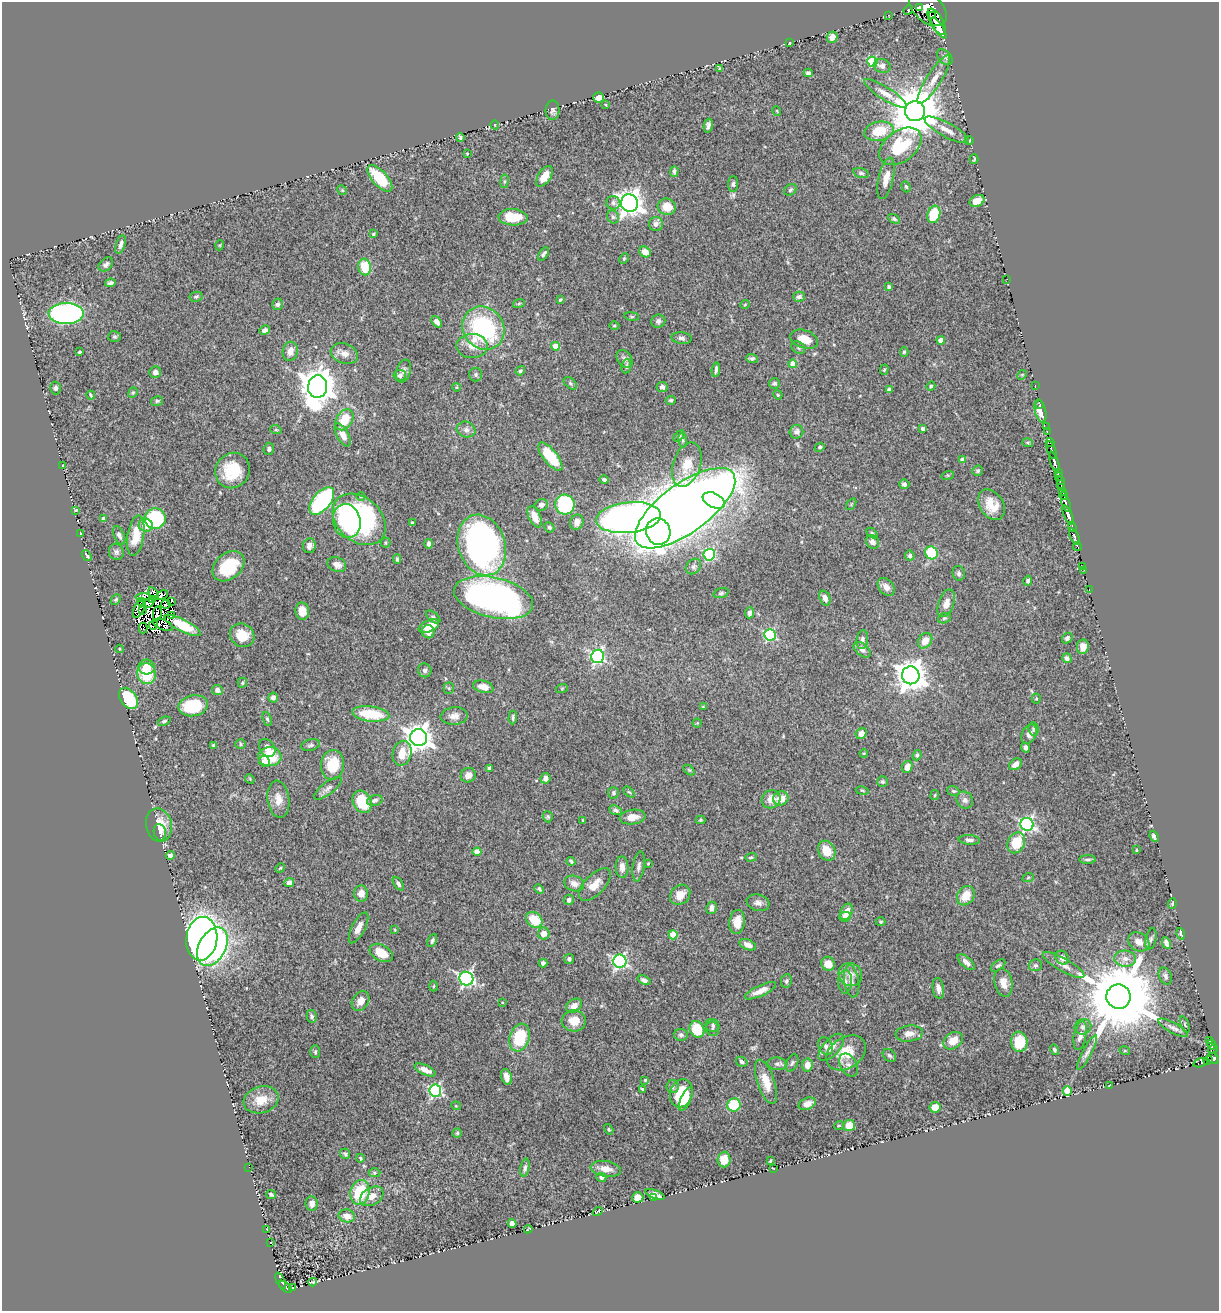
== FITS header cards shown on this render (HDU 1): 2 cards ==
NAXIS1  =                 1217
NAXIS2  =                 1309

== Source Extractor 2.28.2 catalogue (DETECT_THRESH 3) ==
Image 1217 x 1309 px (HDU 1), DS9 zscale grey, 1 PNG px = 1 image px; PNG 1221 x 1313 px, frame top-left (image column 1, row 1309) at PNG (2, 2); each listed source drawn as its Kron ellipse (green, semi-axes under 4 px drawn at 4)
Background 0.538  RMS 0.024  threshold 0.0722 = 3 sigma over >= 5 px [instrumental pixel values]
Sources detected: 453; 10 with non-positive FLUX_AUTO (blend fragments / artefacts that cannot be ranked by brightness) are neither listed nor drawn; the other 443 listed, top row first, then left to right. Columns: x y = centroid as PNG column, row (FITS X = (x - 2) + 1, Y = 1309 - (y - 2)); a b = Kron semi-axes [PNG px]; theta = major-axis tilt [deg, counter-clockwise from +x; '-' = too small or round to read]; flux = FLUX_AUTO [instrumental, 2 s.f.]
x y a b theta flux
919 7 4 2 - 260
928 8 22 14 -43 2800
908 10 5 4 - 66
888 15 2 2 - 8
932 16 3 2 - 220
937 22 15 6 -60 1200
939 28 12 4 -57 1200
832 37 5 5 - 15
789 43 3 2 - 1.2
945 57 9 6 -44 4.3
872 62 5 5 - 100
882 66 8 7 - 7.5
720 69 4 3 - 1.7
808 73 5 4 - 4.5
934 80 28 7 58 21
886 94 25 6 -32 15
598 97 5 5 - 9.3
606 105 4 3 - 1.2
552 110 10 7 87 5.4
777 111 5 3 - 1.1
915 111 10 10 - 10000
495 125 5 3 - 1.2
708 125 7 4 76 4.5
946 130 25 7 -28 16
879 131 15 9 12 43
460 137 4 3 - 2.9
969 141 4 3 - 2.2
900 146 24 15 37 86
467 153 3 2 - 1.3
974 159 5 2 - 1.7
674 171 5 4 - 4
861 173 8 5 -14 3.2
545 176 12 6 55 21
380 178 16 7 -48 58
886 178 21 7 77 19
504 181 7 3 82 2.5
733 184 8 5 87 3.8
906 187 6 4 -70 2.7
342 190 5 4 - 1.9
790 190 7 5 35 2.8
977 201 8 5 25 16
613 203 7 6 - 4.6
629 203 9 8 - 1600
667 207 9 8 - 24
934 214 9 6 73 47
513 217 14 8 -3 42
613 217 7 6 - 4.5
894 219 6 4 -30 3
656 224 7 7 - 7.3
373 234 4 3 - 1.7
121 244 10 4 73 5.6
220 245 5 3 - 1.3
645 252 6 5 - 15
544 254 7 3 57 4.5
624 258 5 4 - 2.2
106 264 8 6 42 4.6
365 267 8 6 -79 44
1007 279 3 2 - 2.1
110 283 5 3 - 4.4
889 287 4 3 - 3.6
196 297 6 5 - 3.1
799 297 6 5 - 5
560 300 4 3 - 2.2
519 303 6 4 20 2
278 304 6 5 - 3.7
745 304 5 3 - 1.3
66 313 17 10 1 430
632 316 7 3 -8 2
658 321 7 6 - 5.9
437 322 6 4 -50 6.4
614 326 5 3 - 1.5
483 328 22 20 -51 210
265 330 5 4 - 5.6
114 337 6 5 - 2.9
682 338 10 5 -5 5
804 339 14 9 -19 23
941 340 4 4 - 14
472 346 15 12 -2 21
555 346 4 4 - 34
798 347 7 5 -40 3.3
290 351 10 7 76 13
79 352 3 3 - 2.1
904 352 5 4 - 2.4
344 354 14 10 -21 13
625 359 9 7 -52 6
752 359 6 4 -2 3.7
793 364 4 4 - 21
626 366 7 5 82 3.9
716 370 7 3 84 4
884 370 5 4 - 2.2
403 371 12 7 71 6.8
520 371 5 4 - 3
155 372 6 5 - 6
476 374 7 6 - 3.7
400 375 6 5 - 4
1022 375 5 4 - 1.6
570 383 8 5 -42 2.9
774 383 5 5 - 2.8
1035 385 3 2 - 9.5
931 386 4 4 - 2.5
318 387 11 9 85 3400
457 387 4 3 - 1.3
662 387 5 5 - 5.3
56 388 6 5 - 3.9
889 390 4 4 - 7.7
133 393 5 4 - 2.1
91 395 4 2 - 2.1
778 395 5 3 - 1.6
671 400 5 4 - 2.6
157 401 6 4 12 2.6
1040 404 2 2 - 14
1040 411 12 5 -76 14
344 420 11 8 57 40
1046 427 2 2 - 15
923 429 4 4 - 4.3
276 430 6 3 -18 1.9
466 430 9 8 - 6.8
1047 431 3 2 - 9.2
796 432 7 6 - 5.4
343 435 13 6 -62 15
679 436 6 4 45 2.3
683 440 7 4 -82 2.2
1028 443 5 4 - 2
1050 443 4 4 - 50
820 447 5 4 - 3
269 449 6 5 - 4
1052 450 9 3 -71 230
550 457 17 7 -52 59
963 460 4 4 - 11
1054 462 10 3 -72 720
63 465 3 3 - 2.1
687 465 23 13 71 32
232 470 18 16 57 62
978 471 5 5 - 2.7
1058 473 3 2 - 29
948 475 6 4 18 2.2
1059 476 3 3 - 44
604 480 4 4 - 3.3
1060 480 2 2 - 30
904 484 5 4 - 4.5
1061 484 3 3 - 100
1062 488 4 3 - 150
1063 492 4 2 - 87
1064 496 4 3 - 85
361 497 4 3 - 1.5
714 500 12 7 -25 120
322 501 16 9 50 190
1066 503 8 3 -71 230
851 504 6 3 55 1.9
541 505 7 5 23 6.5
565 505 10 9 - 160
991 505 17 11 -58 29
685 508 59 24 36 3500
75 510 3 2 - 1.3
1068 515 10 4 -66 1000
535 517 11 6 -66 21
103 518 4 3 - 2.2
155 518 10 10 - 120
629 518 32 15 6 1200
359 519 30 22 -42 350
347 521 17 13 -77 89
577 522 8 6 67 11
412 523 3 3 - 3.2
146 525 7 6 - 25
549 527 5 4 - 3
1072 527 5 3 - 100
658 532 13 12 - 320
80 533 3 2 - 0.94
872 533 6 4 -43 2.1
119 535 10 5 -66 5.5
136 536 20 8 81 35
1074 537 9 3 -66 530
872 542 7 6 - 7.7
386 543 5 5 - 2.6
429 544 4 3 - 4.9
482 545 31 23 -71 570
309 546 7 6 - 6.9
1077 547 4 3 - 72
116 552 8 7 - 4.9
931 553 6 6 - 93
87 555 6 3 -54 2.3
709 555 6 5 - 160
910 556 5 5 - 2.9
397 559 5 3 - 3.2
337 565 9 7 -24 9.9
228 566 18 13 40 71
1083 566 3 2 - 18
693 567 8 6 45 4.5
1084 570 2 2 - 9.6
959 573 7 6 - 4
1028 581 5 4 - 3.6
886 587 10 7 -51 9.1
1089 589 2 2 - 6.6
721 593 8 4 16 3.1
154 594 7 4 -60 3.4
162 595 6 3 28 13
143 597 7 4 3 0.48
494 598 40 20 -13 650
825 598 8 5 -69 8.7
153 599 4 2 - 0.16
116 600 6 4 49 2.1
141 601 3 2 - 6.7
171 601 4 2 - 2.1
148 603 5 4 - 3.2
946 603 14 7 70 14
166 604 4 2 - 4.2
139 608 10 5 64 16
143 610 3 2 - 4.8
302 611 8 7 - 18
750 613 5 4 - 5.7
157 614 7 3 79 1.7
171 615 4 2 - 2.9
433 617 8 4 -40 3.2
944 618 6 5 - 2.5
153 625 5 2 - 1.7
163 625 10 5 -23 2.4
183 626 20 6 -27 49
429 626 11 5 24 27
143 628 5 2 - 0.82
428 632 6 6 - 11
242 635 13 11 -36 29
770 635 6 5 - 190
1067 638 6 4 49 3.3
862 640 9 5 83 5.9
925 641 8 6 53 17
1083 647 7 6 - 11
119 649 4 3 - 1.3
862 650 10 6 -38 6.9
598 656 7 6 - 300
1067 658 5 4 - 5.2
147 667 8 7 - 16
425 670 7 6 - 4
146 674 10 9 - 62
911 675 9 8 - 2400
242 683 5 5 - 2.2
483 687 10 6 -13 14
449 688 5 5 - 2.3
562 688 6 4 19 1.6
217 690 5 5 - 6.1
273 697 5 4 - 6.8
128 698 12 8 -53 69
1036 699 5 4 - 1.8
193 706 15 10 11 73
703 707 3 3 - 1.4
371 714 18 7 -7 58
454 716 13 8 5 11
513 717 7 3 86 3.1
267 719 7 4 -68 2.7
164 721 6 4 19 3
697 723 4 4 - 1.4
1033 729 7 5 -85 2.6
861 733 6 5 - 9.9
1029 734 10 6 64 8
418 738 8 8 - 1700
241 744 5 5 - 2.4
213 745 3 3 - 2.6
311 745 9 5 14 3.6
267 748 10 7 -54 14
1025 748 5 3 - 5.2
402 753 12 9 77 27
864 753 4 3 - 1.5
917 755 5 4 - 2.9
270 757 11 9 1 47
264 761 6 5 - 14
1015 764 7 5 39 12
332 765 15 11 83 45
907 767 6 5 - 11
489 768 3 3 - 3.9
689 770 6 4 -44 1.6
468 775 8 7 - 11
545 778 5 5 - 6.3
250 779 5 4 - 1.7
882 782 5 5 - 2.9
328 788 17 6 37 7.1
862 791 6 3 -10 1.9
953 791 6 4 -19 2.5
629 792 6 4 -42 2.1
613 793 6 5 - 3.5
935 795 5 4 - 1.8
781 798 8 7 - 22
278 799 18 11 -83 17
771 799 9 9 - 15
375 800 8 5 15 5
965 800 9 8 - 6.3
362 802 12 9 -63 53
616 810 6 4 -22 3.9
548 817 5 5 - 2.8
632 817 13 7 8 17
583 820 4 3 - 1.7
700 820 5 4 - 1.8
1027 824 6 6 - 340
159 825 17 13 -77 28
160 832 8 6 -80 4.4
1154 836 6 4 -67 4.9
969 840 11 4 -4 5.6
1016 843 11 8 65 55
1136 850 3 2 - 1.4
827 851 10 8 -61 24
477 852 4 4 - 22
170 855 4 4 - 4.9
751 857 5 3 - 2.7
1088 860 8 4 2 3.5
571 861 4 3 - 2.5
648 863 3 2 - 1.4
639 866 15 6 81 6.8
622 867 11 6 -88 10
280 868 5 4 - 1.7
1028 878 6 3 20 1.8
289 883 5 4 - 8.8
398 884 7 4 -57 4.5
574 884 10 7 -19 8.7
595 884 20 10 46 21
539 889 5 4 - 2.8
361 893 8 7 - 12
680 895 11 9 44 21
966 896 10 8 55 25
569 900 5 5 - 5.1
758 903 11 8 -17 8.1
1172 904 5 3 - 2.4
711 908 6 5 - 6.9
846 912 9 5 65 15
845 917 6 4 5 6.1
534 920 9 7 -42 37
737 922 12 7 83 22
881 922 5 4 - 2.2
358 928 17 6 63 11
395 930 4 3 - 1.4
544 934 6 6 - 11
1181 934 6 3 -75 2.4
673 935 4 4 - 40
202 939 22 15 84 800
1151 939 11 5 77 4.4
432 941 7 4 65 3
1139 942 11 9 -32 14
1166 943 6 4 -63 7
748 945 9 5 -22 8.3
212 947 21 13 61 560
381 953 12 7 -30 32
1062 958 7 6 - 9.2
569 959 5 5 - 4.5
1125 959 11 8 -4 11
620 961 6 6 - 330
966 962 10 5 -42 7.8
543 963 4 4 - 4.4
828 964 7 6 - 22
1035 965 7 6 - 3.5
1063 965 23 6 -29 13
998 966 8 4 35 3.4
850 974 12 11 - 15
1165 976 9 6 -65 5.3
466 979 7 7 - 390
644 980 7 4 -23 5
786 981 7 5 79 3.7
852 981 16 7 -82 11
845 982 11 7 89 8
1003 983 14 9 -78 16
433 986 5 3 - 1.9
938 988 11 5 -81 9
760 991 17 5 25 15
1118 997 12 12 - 24000
361 1001 10 8 56 14
502 1002 3 3 - 1.2
574 1006 9 6 36 11
312 1016 6 5 - 4.2
574 1021 12 10 -3 23
713 1025 7 6 - 3.5
1185 1025 8 4 -69 2.5
1083 1027 8 7 - 5.4
1173 1028 16 5 -28 7.4
697 1029 8 7 - 50
713 1029 7 6 - 3.8
909 1034 13 8 6 13
681 1035 7 6 - 3.6
1080 1036 14 6 79 8.4
519 1038 14 9 73 67
1210 1040 3 3 - 72
953 1041 10 8 35 20
1019 1042 10 8 -83 39
1212 1044 5 3 - 89
825 1046 9 6 -65 5.7
831 1047 17 8 48 13
1213 1049 5 3 - 23
1055 1050 5 4 - 2.8
1125 1051 5 3 - 1.5
315 1052 6 5 - 2.5
1087 1052 20 4 62 6.9
846 1053 21 15 34 39
889 1055 7 5 -43 3.5
1213 1058 6 5 - 450
1208 1060 5 3 - 35
742 1062 6 4 -30 3.9
792 1063 9 5 66 3.7
1200 1063 7 3 17 54
777 1064 9 6 -4 5.6
807 1065 6 5 - 14
848 1065 12 8 -62 6.7
425 1070 11 5 -24 11
506 1077 8 5 -73 12
645 1080 4 4 - 2
766 1082 23 8 -71 26
1109 1085 3 2 - 1.1
672 1087 6 6 - 3.6
643 1089 4 3 - 2.9
435 1091 6 6 - 260
1067 1091 5 4 - 32
681 1093 14 11 71 67
686 1099 13 5 67 25
261 1100 18 13 15 28
807 1104 9 6 23 10
734 1105 7 6 - 63
456 1106 5 3 - 1.3
935 1107 5 5 - 21
839 1125 5 3 - 1.4
849 1126 6 5 - 25
609 1129 6 4 -57 1.9
457 1133 4 4 - 2.2
345 1154 5 5 - 2.8
360 1158 4 3 - 2.4
724 1159 8 6 87 23
770 1161 3 2 - 1.3
249 1167 3 2 - 2.3
525 1168 9 4 79 4.4
773 1168 3 2 - 1.2
606 1169 15 7 -10 14
374 1173 6 4 2 2.3
601 1177 5 4 - 3.9
360 1192 12 9 76 67
271 1194 5 4 - 3.1
655 1194 10 4 -20 8.5
372 1196 13 8 31 13
638 1197 5 5 - 18
654 1198 3 2 - 2.5
312 1204 7 6 - 7.1
598 1212 5 2 - 1.3
347 1216 8 6 -12 13
512 1223 4 4 - 27
267 1229 2 2 - 0.93
528 1229 4 2 - 1.6
270 1242 3 2 - 0.91
281 1281 8 3 -66 170
313 1282 4 3 - 1.6
286 1287 8 3 -43 210
293 1288 2 2 - 13
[10 non-positive-flux detections neither listed nor drawn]